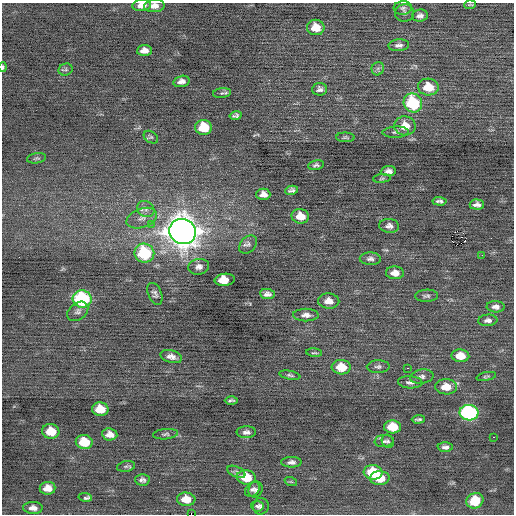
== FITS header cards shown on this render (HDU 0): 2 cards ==
NAXIS1  =                  512 / Axis length
NAXIS2  =                  512 / Axis length

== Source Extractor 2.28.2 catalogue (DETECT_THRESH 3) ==
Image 512 x 512 px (HDU 0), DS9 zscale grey, 1 PNG px = 1 image px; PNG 516 x 516 px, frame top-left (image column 1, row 512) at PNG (2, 3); each listed source drawn as its Kron ellipse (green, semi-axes under 4 px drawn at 4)
Background -0.0315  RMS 0.72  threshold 2.17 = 3 sigma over >= 5 px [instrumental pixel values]
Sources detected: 96; all 96 listed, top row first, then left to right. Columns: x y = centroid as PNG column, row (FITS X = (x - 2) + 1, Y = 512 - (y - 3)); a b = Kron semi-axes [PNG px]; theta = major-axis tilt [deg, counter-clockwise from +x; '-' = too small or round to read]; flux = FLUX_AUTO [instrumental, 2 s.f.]
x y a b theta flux
142 5 9 5 5 370
470 5 6 2 4 59
154 6 10 6 2 320
403 8 9 7 6 150
404 13 9 8 - 170
420 16 8 6 4 180
316 27 9 7 -6 770
399 45 10 6 5 180
144 50 7 5 4 340
3 67 4 3 - 78
378 69 7 6 - 130
66 70 7 5 19 97
181 81 8 5 15 250
428 87 10 8 -5 960
320 89 7 6 - 170
222 93 9 5 7 110
413 103 10 9 - 3600
236 116 6 4 11 110
405 126 11 9 -2 760
204 127 8 7 - 1500
395 132 13 5 2 150
151 137 8 5 -34 90
345 137 9 4 -2 92
37 158 10 5 8 100
316 165 8 4 9 130
388 171 7 5 4 210
382 178 9 3 5 66
291 190 6 4 13 150
263 194 7 6 - 270
440 201 7 4 -4 130
477 205 7 5 -2 210
146 209 9 7 -34 230
300 216 9 7 -10 680
142 218 16 9 20 410
151 224 2 2 - 530
389 226 10 7 -5 220
183 231 13 12 - 75000
248 244 10 7 48 190
144 253 10 9 - 3500
482 255 2 2 - 30
370 259 10 6 -2 180
199 267 10 8 9 250
395 273 9 6 -3 400
225 280 10 6 8 1400
155 294 11 6 -68 170
267 294 7 5 -8 190
427 296 11 6 1 140
82 299 9 8 - 5300
329 301 10 7 -2 410
496 307 9 5 -3 210
78 311 11 8 39 210
306 315 13 6 -1 270
488 320 9 5 6 200
314 353 8 2 -5 63
460 356 9 6 -2 790
171 357 11 6 -13 280
341 367 9 7 -5 990
378 367 11 6 2 150
408 368 3 2 - 180
290 375 10 4 -11 110
486 376 10 4 12 87
422 377 12 7 8 200
410 382 12 6 -4 220
446 387 11 7 -2 740
231 400 6 3 0 96
100 409 8 7 - 940
469 413 9 7 -2 7800
418 419 6 2 3 91
392 427 8 6 -4 1300
51 431 8 7 - 920
246 432 10 6 -1 200
110 434 7 6 - 350
166 434 12 5 6 120
493 437 3 2 - 75
384 441 9 6 7 140
388 441 7 6 - 100
84 442 8 7 - 1200
445 447 7 5 -2 160
291 462 10 5 0 200
126 466 9 5 9 91
236 472 9 5 -24 130
373 472 9 7 -5 2000
246 477 9 7 -7 1200
380 478 10 7 1 980
142 480 7 5 -2 150
291 482 6 4 -18 63
48 488 8 6 6 410
252 489 8 6 46 150
256 489 8 7 - 140
85 497 7 3 -10 230
186 499 9 6 -4 700
475 501 9 7 25 1300
257 506 6 5 - 100
261 506 8 7 - 150
33 508 10 6 -1 280
191 514 2 2 - 630
At the frame edge (FLAGS 8, measured only in part): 4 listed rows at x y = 142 5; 154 6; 3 67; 191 514